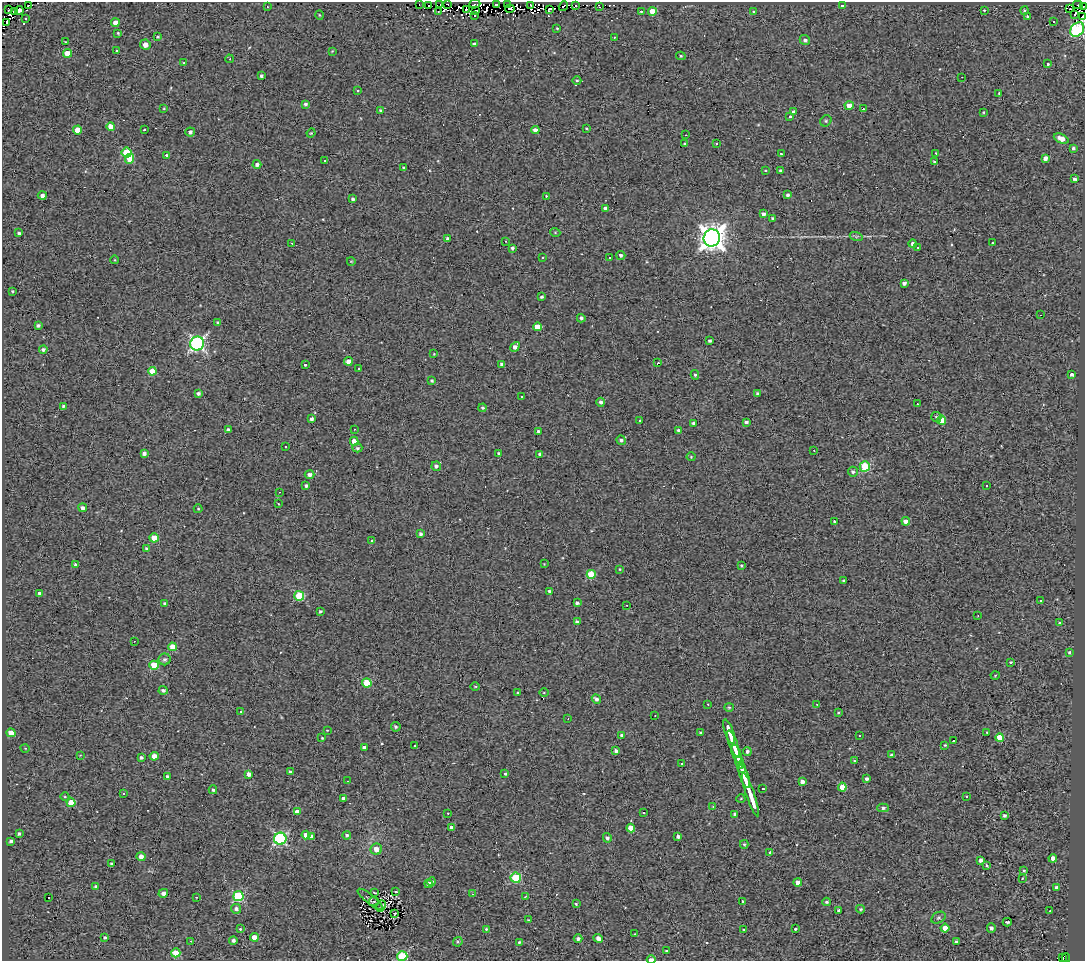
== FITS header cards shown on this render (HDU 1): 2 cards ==
NAXIS1  =                 1083
NAXIS2  =                  959

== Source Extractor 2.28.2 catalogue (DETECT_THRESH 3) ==
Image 1083 x 959 px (HDU 1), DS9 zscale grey, 1 PNG px = 1 image px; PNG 1087 x 963 px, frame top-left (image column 1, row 959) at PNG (2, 2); each listed source drawn as its Kron ellipse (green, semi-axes under 4 px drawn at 4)
Background 0.149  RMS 1.4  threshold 4.16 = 3 sigma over >= 5 px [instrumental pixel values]
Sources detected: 347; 7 with non-positive FLUX_AUTO (blend fragments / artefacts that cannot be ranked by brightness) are neither listed nor drawn; the other 340 listed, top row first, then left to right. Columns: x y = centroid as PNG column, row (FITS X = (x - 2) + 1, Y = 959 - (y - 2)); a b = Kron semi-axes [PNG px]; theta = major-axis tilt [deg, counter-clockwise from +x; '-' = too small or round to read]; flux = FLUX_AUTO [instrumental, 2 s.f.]
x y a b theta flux
419 4 2 2 - 77
440 4 2 2 - 28
448 4 4 2 - 170
475 4 5 2 - 51
496 4 3 3 - 790
508 4 2 2 - 68
429 5 3 2 - 91
576 5 3 2 - 1.8
1078 5 5 2 - 47
28 6 3 2 - 61
531 6 3 2 - 82
563 6 5 2 - 40
599 6 3 2 - 68
842 6 4 4 - 200
1083 6 3 3 - 1000
267 7 3 2 - 77
466 9 3 2 - 24
510 9 4 3 - 200
549 9 3 3 - 870
1070 9 2 2 - 81
9 10 2 2 - 120
19 10 4 3 - 310
984 10 3 2 - 410
476 11 3 2 - 190
641 11 3 3 - 170
652 11 4 4 - 1600
1025 11 4 4 - 130
14 12 3 2 - 160
438 12 2 2 - 64
753 12 4 3 - 90
1075 14 3 2 - 240
319 15 4 3 - 83
475 15 2 2 - 62
1027 16 4 4 - 140
1083 17 4 3 - 150
26 18 3 3 - 590
6 22 3 3 - 3700
1054 22 3 3 - 340
115 23 4 4 - 760
557 28 3 2 - 78
1077 30 8 6 51 12000
118 33 3 2 - 91
158 37 3 3 - 94
614 37 3 2 - 85
805 40 5 5 - 270
65 42 3 3 - 97
474 44 4 3 - 180
145 45 5 5 - 540
117 50 3 2 - 180
332 51 4 4 - 66
67 53 4 4 - 1400
681 56 5 3 - 130
230 59 4 3 - 69
183 63 3 2 - 54
1048 64 3 3 - 260
261 76 3 3 - 180
962 77 2 2 - 47
577 81 4 3 - 100
358 91 3 3 - 340
999 93 3 3 - 85
306 104 4 3 - 230
849 106 4 4 - 820
164 108 3 2 - 71
863 109 2 2 - 53
381 111 4 4 - 190
794 111 3 3 - 440
983 112 4 3 - 88
790 117 3 3 - 260
826 121 6 5 - 140
111 127 4 4 - 1000
587 128 4 3 - 88
78 130 4 4 - 1400
144 130 3 2 - 110
535 130 4 4 - 440
190 132 5 4 - 310
311 133 4 3 - 81
686 135 2 2 - 160
1061 138 8 4 -23 800
685 144 3 3 - 150
717 144 3 3 - 200
1073 148 3 3 - 180
127 153 5 5 - 4000
936 153 3 3 - 100
781 154 3 2 - 98
167 156 4 4 - 230
1045 158 4 4 - 410
130 159 5 4 - 1300
325 161 3 3 - 160
934 162 4 3 - 96
257 164 4 4 - 290
404 168 3 3 - 140
765 170 4 2 - 68
780 171 3 3 - 140
1074 179 3 3 - 230
788 195 4 3 - 220
42 196 4 4 - 360
546 196 3 2 - 250
353 199 4 3 - 230
605 208 3 3 - 270
763 214 4 3 - 370
773 219 3 3 - 200
555 232 5 3 - 79
19 233 3 3 - 200
856 236 7 4 -18 150
448 238 3 3 - 240
712 238 8 8 - 110000
505 241 3 2 - 66
292 243 2 2 - 81
992 243 3 2 - 87
913 244 4 4 - 330
918 247 3 2 - 58
512 248 3 3 - 190
621 255 4 4 - 270
542 258 2 2 - 80
609 258 3 3 - 270
115 260 4 3 - 71
351 261 4 2 - 61
904 283 4 4 - 300
12 291 3 3 - 110
541 297 3 3 - 190
1040 315 3 2 - 400
581 318 4 4 - 220
218 322 4 3 - 120
38 325 4 3 - 210
537 327 4 4 - 970
710 341 3 3 - 200
197 343 7 7 - 22000
515 347 5 4 - 420
43 349 4 4 - 260
434 354 3 2 - 64
348 361 4 4 - 750
658 363 3 2 - 56
502 364 4 3 - 270
305 365 3 3 - 150
359 369 3 2 - 110
152 371 4 4 - 1600
695 375 5 4 - 130
1072 375 4 3 - 220
432 381 4 3 - 140
198 393 4 3 - 260
758 394 3 3 - 220
522 397 3 3 - 110
601 402 4 4 - 230
917 404 2 2 - 62
63 406 4 3 - 150
482 408 4 4 - 170
936 417 5 5 - 180
312 419 4 3 - 250
941 420 4 4 - 2200
640 421 3 2 - 140
746 422 4 3 - 220
694 423 4 3 - 240
354 429 3 3 - 99
228 430 4 3 - 250
679 430 3 3 - 180
538 432 4 4 - 260
621 440 5 4 - 220
354 441 4 4 - 670
285 447 3 2 - 130
357 448 5 4 - 170
814 450 3 3 - 99
144 453 4 4 - 330
499 454 4 3 - 210
540 454 4 4 - 220
691 457 4 4 - 91
436 466 5 4 - 270
865 466 5 5 - 5500
853 472 5 5 - 220
310 475 5 4 - 380
306 486 3 3 - 200
987 486 3 3 - 200
279 492 3 2 - 300
278 504 3 2 - 81
83 508 4 4 - 340
198 509 4 4 - 91
906 521 4 4 - 690
834 522 3 3 - 560
421 534 4 4 - 210
154 538 4 4 - 1700
372 541 3 3 - 550
146 549 4 4 - 220
544 564 2 2 - 51
76 565 3 3 - 210
742 566 3 3 - 130
620 569 3 2 - 67
591 574 4 4 - 3000
844 580 3 3 - 110
549 591 4 4 - 200
39 593 4 3 - 220
299 596 5 5 - 4600
1040 600 3 2 - 89
577 603 4 3 - 210
165 604 4 3 - 220
627 605 3 2 - 72
320 611 3 3 - 150
978 615 3 2 - 64
577 622 4 3 - 240
1060 623 3 3 - 120
134 641 2 2 - 54
172 647 4 4 - 1800
1069 652 4 4 - 130
165 659 6 6 - 260
1011 662 3 3 - 110
154 665 4 4 - 2800
995 675 4 3 - 77
367 683 5 4 - 3200
475 686 4 3 - 76
163 690 4 4 - 240
518 693 3 3 - 110
544 693 4 3 - 79
596 699 5 4 - 270
708 704 3 2 - 100
817 704 3 2 - 54
729 707 4 4 - 110
241 712 3 3 - 120
838 713 4 3 - 84
655 715 2 2 - 50
568 719 3 2 - 76
396 727 5 4 - 180
327 730 4 2 - 64
729 732 13 3 -70 4800
987 732 3 2 - 66
11 733 4 4 - 1300
700 733 3 3 - 170
622 735 4 3 - 260
859 736 2 2 - 69
322 738 3 3 - 79
1000 738 4 4 - 1900
954 740 2 2 - 67
733 744 14 3 -70 5000
945 745 3 3 - 96
415 746 3 2 - 87
364 747 4 3 - 310
25 748 5 3 - 75
616 751 4 3 - 270
747 751 4 3 - 260
736 753 9 3 -70 3900
80 755 3 3 - 60
891 755 3 3 - 170
154 756 4 4 - 1100
141 757 3 3 - 180
854 761 3 3 - 81
739 762 7 3 -71 3000
682 764 3 2 - 180
741 768 5 3 - 2700
290 772 3 3 - 150
505 773 3 3 - 530
249 774 4 4 - 450
744 776 12 3 -71 7100
167 777 4 4 - 280
866 779 4 4 - 240
347 781 3 2 - 100
802 782 4 3 - 430
842 787 4 4 - 1600
763 789 3 2 - 130
213 790 4 3 - 120
123 793 3 2 - 66
750 794 23 3 -71 8400
65 797 4 3 - 80
966 797 3 3 - 160
343 798 4 3 - 300
741 799 4 3 - 80
71 803 4 4 - 1700
713 807 3 3 - 78
883 808 5 4 - 230
297 812 4 4 - 650
448 813 3 3 - 100
644 813 3 2 - 130
735 814 4 3 - 210
1005 816 3 3 - 210
452 828 4 4 - 550
631 828 4 4 - 1200
19 833 3 3 - 170
306 835 4 4 - 820
347 835 4 4 - 160
678 836 3 3 - 260
311 837 4 4 - 620
607 838 5 4 - 230
280 839 6 6 - 12000
11 841 3 3 - 220
744 844 4 3 - 110
376 849 6 5 - 800
770 852 3 3 - 890
141 856 4 4 - 510
1053 858 4 4 - 550
980 860 4 3 - 320
111 864 4 3 - 210
986 865 3 3 - 100
1024 871 4 3 - 94
516 878 5 5 - 5500
1023 878 3 2 - 62
431 882 4 4 - 280
798 882 4 4 - 770
428 884 4 4 - 290
96 886 4 4 - 140
1057 888 4 3 - 270
396 892 3 2 - 72
163 893 5 4 - 360
375 893 3 2 - 74
473 894 3 2 - 70
238 896 5 5 - 7600
526 896 4 2 - 120
196 897 3 2 - 99
49 898 3 3 - 910
370 899 15 4 -39 250
374 901 5 3 - 94
743 901 3 3 - 160
827 902 4 3 - 170
576 904 4 3 - 94
381 906 6 2 64 130
236 909 5 5 - 300
860 909 4 3 - 130
839 910 4 3 - 230
1050 911 2 2 - 62
395 914 3 2 - 90
938 918 7 5 30 180
529 920 3 2 - 100
1007 922 4 3 - 210
945 928 4 4 - 1000
991 928 5 4 - 290
240 929 3 3 - 110
486 929 3 3 - 140
744 929 3 2 - 76
795 929 3 3 - 500
635 934 3 2 - 97
254 937 4 4 - 1400
105 938 3 3 - 130
598 938 5 4 - 510
578 939 4 4 - 240
233 940 4 4 - 260
191 941 3 3 - 81
458 942 5 4 - 120
519 942 4 3 - 130
956 942 3 3 - 240
666 951 3 2 - 77
176 953 4 4 - 2400
402 956 5 4 - 7300
1062 958 3 2 - 210
1066 958 4 3 - 890
651 959 4 2 - 500
At the frame edge (FLAGS 8, measured only in part): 5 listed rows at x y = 1083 6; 1083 17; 1077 30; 402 956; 651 959
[7 non-positive-flux detections neither listed nor drawn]